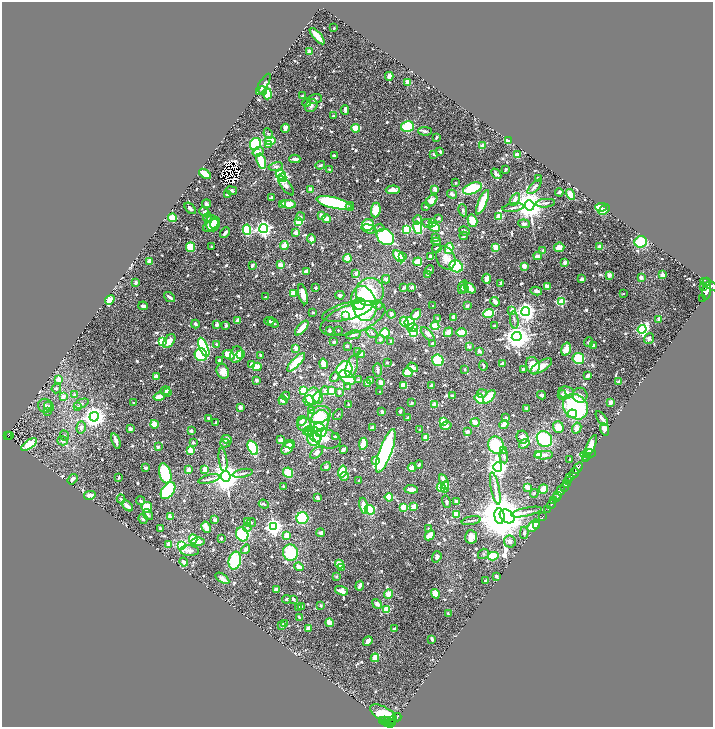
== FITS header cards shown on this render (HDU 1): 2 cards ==
NAXIS1  =                 1422
NAXIS2  =                 1450

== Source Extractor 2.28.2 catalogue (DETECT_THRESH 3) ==
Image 1422 x 1450 px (HDU 1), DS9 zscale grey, zoomed out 1/2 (1 PNG px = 2 x 2 image px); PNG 715 x 729 px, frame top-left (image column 2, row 1450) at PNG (2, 2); each listed source drawn as its Kron ellipse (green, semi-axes under 4 px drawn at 4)
Background 0.671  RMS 0.026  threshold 0.0794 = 3 sigma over >= 5 px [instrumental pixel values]
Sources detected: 834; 42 cannot appear on this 1/2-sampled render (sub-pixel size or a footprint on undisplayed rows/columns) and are neither listed nor drawn; of the other 792, the 500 brightest by FLUX_AUTO listed and drawn (292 fainter detections omitted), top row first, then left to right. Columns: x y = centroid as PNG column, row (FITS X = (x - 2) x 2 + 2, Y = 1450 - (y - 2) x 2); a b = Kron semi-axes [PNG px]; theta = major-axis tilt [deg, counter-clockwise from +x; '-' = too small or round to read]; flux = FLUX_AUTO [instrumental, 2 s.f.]
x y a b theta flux
334 28 2 2 - 7.3
317 36 10 3 -49 93
310 52 4 3 - 29
389 76 4 3 - 33
408 83 3 3 - 54
263 84 12 4 59 19
263 91 4 3 - 7.7
267 94 5 4 - 140
303 96 4 2 - 11
315 99 7 4 12 18
307 103 4 3 - 8.1
311 106 7 5 48 16
345 110 5 3 - 9.4
333 116 4 3 - 8.1
408 127 6 5 - 190
285 128 4 2 - 37
356 128 4 3 - 100
425 131 7 4 -2 12
268 134 5 3 - 7.5
436 137 3 2 - 9
270 141 6 4 0 110
508 141 4 3 - 36
255 144 6 5 - 310
268 145 3 3 - 33
482 146 3 3 - 35
440 151 2 2 - 26
258 152 6 4 21 19
434 154 4 3 - 8.4
517 155 3 3 - 33
334 156 3 3 - 9
295 159 5 3 - 18
261 161 8 3 -73 190
320 165 5 3 - 9.7
276 167 7 4 10 17
330 169 3 2 - 7.8
506 169 2 2 - 14
205 174 7 3 -35 100
496 174 6 3 -47 13
281 175 5 4 - 250
282 178 4 3 - 740
538 178 4 3 - 6.5
456 183 2 2 - 10
286 186 11 4 -53 33
534 187 9 3 46 17
472 188 10 5 21 250
435 189 2 2 - 78
231 190 6 4 -12 12
311 190 4 3 - 33
393 190 7 3 1 40
559 192 4 2 - 10
452 194 5 3 - 21
570 194 5 3 - 61
227 195 3 3 - 25
271 197 3 2 - 11
515 199 7 4 59 26
431 200 7 4 45 46
482 202 13 3 67 210
334 203 18 5 -14 460
545 203 9 3 6 13
206 204 4 3 - 16
289 204 7 4 -6 62
282 205 3 3 - 56
529 205 5 5 - 9900
350 206 4 4 - 9.9
426 207 3 2 - 8.4
601 207 6 4 4 150
190 208 7 3 -45 12
513 208 11 3 9 13
604 209 6 3 40 130
376 210 7 5 84 100
463 210 6 3 -80 9.3
204 212 5 4 - 10
322 215 3 3 - 29
301 217 4 4 - 6.4
499 217 3 2 - 200
172 218 4 4 - 89
207 218 4 3 - 9.6
439 218 4 3 - 7.3
327 219 5 3 - 39
418 220 4 3 - 18
472 221 6 5 - 91
298 222 3 3 - 260
432 222 3 3 - 25
212 223 8 7 - 56
215 223 6 4 61 46
428 223 5 3 - 11
524 224 6 4 -5 15
211 225 9 5 35 79
368 225 6 5 - 68
434 227 6 4 -24 80
264 228 4 4 - 1900
379 228 5 4 - 8.3
418 228 6 4 -76 250
369 229 8 4 -15 25
406 229 3 3 - 330
247 230 5 4 - 200
464 231 5 3 - 23
225 233 6 3 51 16
296 233 3 2 - 40
464 236 4 3 - 10
385 237 9 7 -38 610
435 238 4 3 - 15
311 239 4 4 - 19
436 242 5 2 - 17
641 242 6 5 - 150
284 245 4 3 - 78
191 247 4 4 - 100
212 247 4 3 - 7.1
496 247 4 3 - 47
559 247 5 4 - 49
600 247 3 3 - 37
437 248 4 3 - 13
449 248 5 4 - 87
543 251 3 3 - 11
399 256 7 3 -46 130
403 256 3 3 - 8.7
538 256 4 2 - 40
431 257 4 3 - 23
347 258 4 4 - 66
446 258 12 9 -64 53
150 261 3 3 - 26
417 262 5 4 - 93
565 263 2 2 - 57
252 265 3 2 - 22
280 265 2 2 - 80
456 266 7 5 -26 260
524 266 2 2 - 80
430 270 5 3 - 7.9
307 271 4 2 - 46
356 273 3 2 - 27
428 274 4 3 - 13
609 275 2 2 - 81
662 275 2 2 - 71
641 278 3 3 - 22
386 279 4 4 - 16
487 279 5 4 - 26
582 279 4 3 - 13
136 282 4 3 - 9
707 282 2 1 - 260
501 283 4 2 - 23
710 285 10 3 -31 2100
704 286 3 2 - 220
412 287 3 2 - 7
463 287 7 3 72 24
547 287 3 3 - 40
316 288 2 2 - 9.5
404 288 3 2 - 9.5
465 288 3 3 - 13
470 288 6 4 -40 58
536 291 6 4 -12 19
707 291 9 4 81 2400
370 292 14 13 - 320
294 293 3 2 - 110
303 294 10 4 -75 49
623 294 2 2 - 7.1
340 295 4 3 - 10
169 297 6 3 -37 19
266 297 3 2 - 11
703 298 2 1 - 59
110 300 5 4 - 22
495 302 5 3 - 24
561 302 3 3 - 270
364 303 18 12 -75 680
360 304 6 5 - 170
378 305 5 4 - 9.3
143 306 5 3 - 13
432 306 2 2 - 7
467 306 2 2 - 25
512 310 3 2 - 68
348 311 26 8 14 120
313 312 2 2 - 6.6
526 312 4 4 - 3000
488 313 5 4 - 100
391 314 4 3 - 18
416 315 6 3 53 56
346 316 3 3 - 48
454 317 4 3 - 24
353 318 34 14 19 200
437 319 4 2 - 6.4
659 319 3 3 - 24
237 320 3 2 - 30
514 320 9 3 -83 11
269 321 5 3 - 8.5
404 322 5 4 - 100
273 323 6 3 -37 13
410 323 6 5 - 160
195 324 4 3 - 16
217 325 3 3 - 16
226 325 3 3 - 11
435 326 4 4 - 98
494 326 2 2 - 14
302 328 9 3 49 81
412 328 5 3 - 130
642 329 4 4 - 880
329 330 4 3 - 13
338 330 2 2 - 9.2
448 332 5 4 - 37
462 332 5 3 - 94
372 333 6 3 -36 9.6
385 333 5 4 - 170
413 333 3 3 - 320
428 334 8 4 -46 31
353 335 7 3 13 11
517 337 5 4 - 5800
380 339 4 4 - 9.9
649 339 6 4 52 13
169 341 8 5 53 39
391 341 2 2 - 8.4
162 342 3 3 - 440
334 342 3 2 - 11
589 342 5 4 - 7.9
432 343 3 2 - 11
217 344 4 3 - 8.1
593 345 4 3 - 10
347 346 3 3 - 7
204 347 10 4 -66 550
469 347 4 2 - 21
296 348 4 3 - 20
566 349 6 4 74 45
358 351 3 3 - 11
479 351 4 3 - 16
240 354 4 3 - 25
201 355 6 6 - 400
229 355 6 3 -24 68
236 355 8 6 74 53
261 355 4 3 - 8.7
361 355 3 3 - 29
578 358 6 5 - 160
219 360 4 3 - 9.1
438 360 6 5 - 170
296 362 12 4 46 110
387 362 3 3 - 6.8
502 363 4 2 - 9.6
251 364 4 3 - 15
323 364 5 3 - 94
533 365 8 6 -74 94
483 366 5 2 - 7.3
541 366 12 5 32 53
257 367 4 4 - 83
352 367 12 5 74 39
413 367 6 3 -34 23
344 369 8 7 - 270
465 369 2 2 - 8.7
523 369 4 3 - 7.3
378 370 6 4 -84 12
223 371 8 6 -66 47
408 372 5 5 - 72
588 375 4 3 - 18
156 376 3 3 - 37
335 377 5 3 - 13
347 378 9 6 -39 110
59 379 3 2 - 72
256 380 2 2 - 41
358 380 3 3 - 7.2
370 380 3 3 - 23
380 382 3 3 - 41
619 382 4 3 - 12
368 384 3 3 - 45
431 385 3 2 - 10
348 386 4 3 - 10
404 386 4 4 - 51
56 388 5 4 - 8.9
303 390 3 3 - 280
331 390 3 2 - 75
166 391 5 3 - 14
325 391 4 3 - 23
167 392 4 3 - 12
339 392 4 3 - 12
380 392 2 2 - 8.8
566 392 8 6 -7 35
482 393 5 3 - 7.7
74 395 2 2 - 17
542 395 4 3 - 16
562 395 5 4 - 16
580 395 7 7 - 25
286 396 4 3 - 10
313 396 8 7 - 90
452 396 4 3 - 10
63 397 2 2 - 38
159 397 6 3 14 42
489 397 8 4 48 100
318 398 6 5 - 54
479 399 5 4 - 130
283 400 5 4 - 23
309 401 5 5 - 79
611 402 3 2 - 61
133 403 2 2 - 6.4
412 403 3 3 - 8.2
81 404 8 4 21 14
348 404 2 2 - 8.8
435 404 4 3 - 43
45 406 7 7 - 20
49 406 5 3 - 7.3
77 407 3 3 - 8.7
240 407 2 2 - 29
576 407 13 11 -49 670
526 408 3 3 - 7.3
312 410 4 3 - 34
400 411 3 2 - 15
47 412 4 3 - 7.1
382 412 3 3 - 21
338 414 6 3 55 7.2
572 414 5 4 - 39
319 415 11 8 17 73
94 417 5 4 - 3800
208 418 2 2 - 16
408 418 3 2 - 17
506 418 4 4 - 11
602 419 9 3 -53 24
302 421 5 4 - 21
320 421 11 9 67 180
443 422 3 3 - 250
475 422 5 3 - 50
216 423 3 2 - 7.5
154 424 4 4 - 69
504 424 4 2 - 69
306 425 9 6 -12 67
446 426 5 4 - 17
81 427 6 4 73 19
558 427 6 5 - 86
372 428 3 2 - 30
577 428 6 4 60 27
130 429 3 3 - 17
420 429 2 2 - 7.5
604 429 6 4 -70 30
320 430 7 6 - 150
191 431 2 2 - 45
308 431 5 3 - 59
310 432 4 3 - 54
467 432 3 2 - 28
7 435 2 1 - 21
9 435 2 2 - 41
65 435 5 3 - 8.6
315 435 8 6 -58 290
335 437 3 3 - 14
426 437 4 3 - 57
522 437 6 5 - 31
227 439 5 4 - 27
314 439 7 6 - 93
327 439 14 9 -19 44
544 439 8 7 - 250
281 440 3 2 - 29
62 441 5 4 - 12
116 441 8 3 -70 33
193 443 4 3 - 7.6
225 443 5 4 - 9.1
290 444 5 3 - 29
363 444 6 3 80 94
524 444 6 3 35 31
29 445 9 4 36 85
496 445 8 7 - 200
591 445 11 4 65 83
158 447 3 3 - 12
253 448 8 4 -65 280
287 448 7 5 47 43
191 450 3 2 - 120
343 450 3 2 - 22
503 450 4 3 - 6.7
386 451 23 6 70 910
317 453 7 4 37 24
539 454 4 3 - 65
588 454 7 3 10 210
544 455 9 4 3 20
504 456 7 4 -85 16
587 456 2 1 - 61
585 459 2 1 - 18
223 460 12 3 -82 13
375 460 4 3 - 34
570 460 2 2 - 37
419 465 4 3 - 7.8
326 467 5 4 - 8.7
412 467 4 3 - 60
498 467 5 4 - 2900
146 468 3 2 - 15
578 468 6 2 53 670
205 469 4 3 - 49
189 470 3 3 - 45
342 472 6 4 76 130
165 473 10 6 -74 340
243 473 10 3 10 9.9
288 473 5 4 - 120
574 473 5 2 - 970
226 476 5 4 - 9300
345 476 4 4 - 8.3
119 477 4 2 - 7.1
570 478 4 2 - 210
72 479 6 3 53 16
209 479 11 3 14 12
568 480 4 2 - 160
359 481 2 2 - 6.9
444 482 8 3 -69 58
567 483 4 2 - 340
283 486 2 2 - 17
441 487 4 4 - 98
445 487 5 4 - 31
564 487 4 1 - 180
495 488 16 3 -78 23
527 488 4 2 - 48
411 489 7 3 -6 43
543 489 5 3 - 100
561 490 5 3 - 390
168 491 9 6 55 360
534 493 4 3 - 6.4
90 495 6 3 12 32
558 495 3 2 - 960
389 497 4 4 - 110
556 497 3 2 - 740
318 498 4 3 - 12
121 499 4 3 - 9.2
141 501 4 3 - 14
456 501 4 4 - 19
554 501 3 2 - 390
446 502 6 3 -77 9.2
264 504 5 2 - 6.4
551 504 5 2 - 460
127 506 6 3 -42 40
363 506 8 3 -81 83
147 507 5 5 - 150
403 507 3 2 - 170
414 507 4 3 - 60
548 509 2 2 - 100
370 510 5 4 - 110
526 512 15 3 12 19
457 514 4 3 - 120
148 515 6 3 -53 8.1
499 516 8 5 -84 30000
507 516 8 6 -39 2800
543 516 2 1 - 37
170 517 2 2 - 86
302 518 6 6 - 290
143 519 5 4 - 11
215 520 3 2 - 28
247 521 4 3 - 20
471 521 10 2 11 9.2
251 523 5 3 - 7.5
536 525 2 2 - 16
534 526 7 4 44 94
206 527 6 3 -60 63
247 527 4 4 - 9.6
273 527 4 4 - 2000
160 529 4 3 - 9.4
429 529 2 2 - 16
320 533 4 3 - 18
524 533 6 4 87 9.3
242 534 7 6 - 480
287 535 3 3 - 59
430 535 6 3 46 60
471 537 7 6 - 47
221 538 2 2 - 12
193 539 4 4 - 110
198 542 6 4 2 45
510 542 6 6 - 21
168 544 4 3 - 42
182 546 4 3 - 560
246 549 5 3 - 17
189 551 9 5 -3 31
290 552 8 7 - 190
483 554 6 4 37 9.3
493 556 5 3 - 190
437 557 6 4 71 17
235 561 9 6 77 230
184 562 4 3 - 29
339 564 4 3 - 55
299 567 5 3 - 36
342 568 4 4 - 11
496 576 3 3 - 15
336 577 4 3 - 7.4
222 578 8 4 -33 30
486 581 2 2 - 10
360 586 5 3 - 15
276 589 3 3 - 21
341 591 7 4 -17 30
389 594 5 4 - 48
435 594 5 4 - 99
286 599 4 2 - 9.5
293 599 3 2 - 10
377 604 5 4 - 23
321 605 3 3 - 7.6
298 607 3 2 - 13
301 607 2 2 - 19
386 609 3 2 - 140
448 614 3 2 - 6.4
299 617 2 2 - 12
329 623 4 3 - 78
284 624 3 2 - 15
282 625 3 2 - 19
308 628 3 3 - 38
394 629 3 3 - 9.2
432 639 3 2 - 13
368 641 5 3 - 40
375 658 4 3 - 64
384 714 15 7 -29 220
397 717 4 2 - 55
382 720 2 1 - 19
387 720 3 1 - 70
391 720 2 1 - 73
385 721 3 2 - 53
388 723 2 2 - 150
390 723 2 2 - 170
392 723 4 2 - 190
At the frame edge (FLAGS 8, measured only in part): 1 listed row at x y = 710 285
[292 fainter detections neither listed nor drawn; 42 sub-pixel or undisplayed-footprint detections neither listed nor drawn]